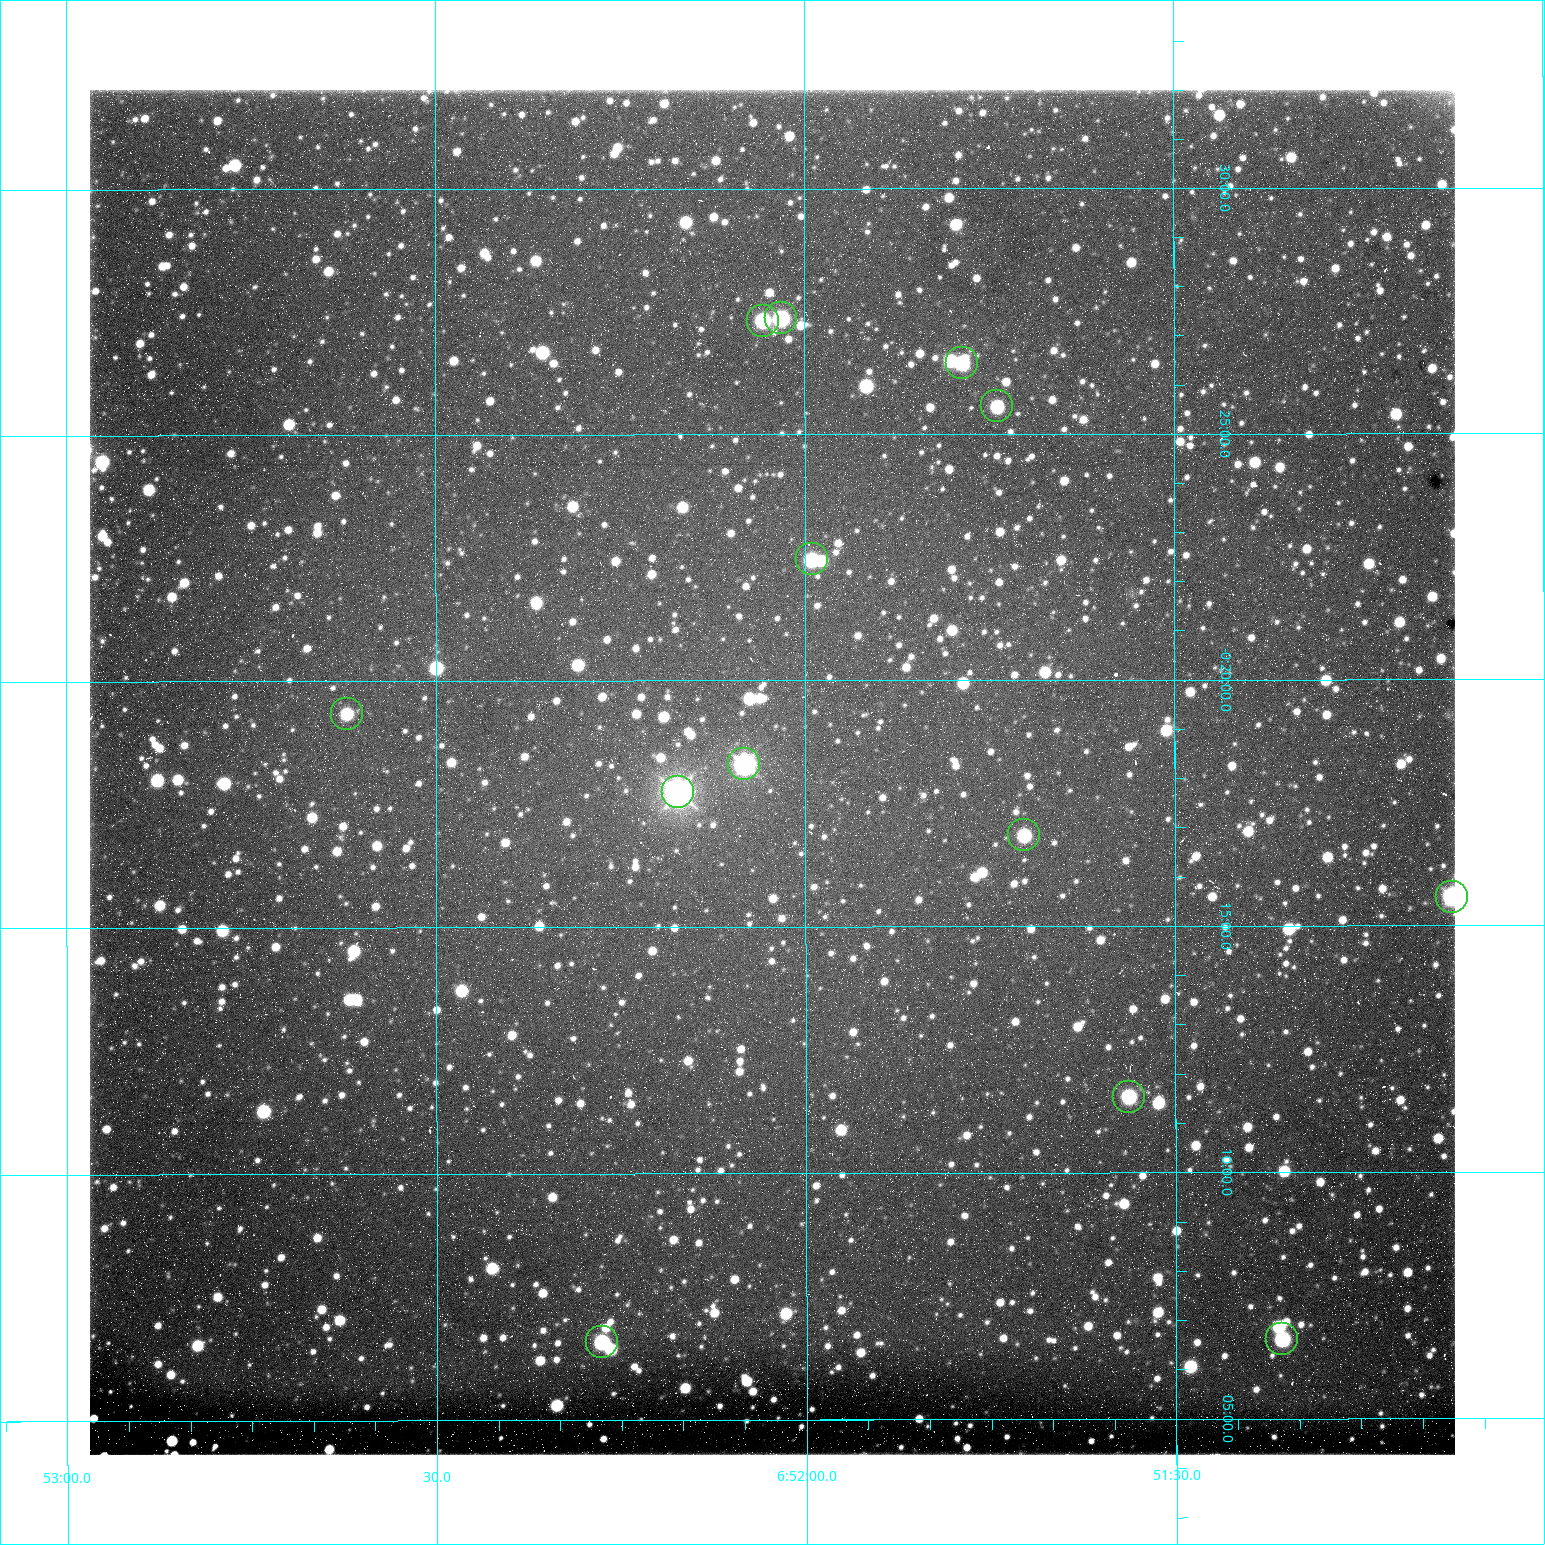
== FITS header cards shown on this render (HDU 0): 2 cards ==
NAXIS1  =                 1365 /fastest changing axis
NAXIS2  =                 1365 /next to fastest changing axis

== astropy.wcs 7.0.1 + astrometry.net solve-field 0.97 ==
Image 1365 x 1365 px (HDU 0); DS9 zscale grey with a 90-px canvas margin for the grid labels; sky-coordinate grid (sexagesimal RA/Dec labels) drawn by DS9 from the SOLVED WCS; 13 Tycho-2 reference stars matched to detected sources circled (green)
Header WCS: RA---TAN/DEC--TAN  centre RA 06:52:03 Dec -00:18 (103.01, -0.30 deg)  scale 1.22 arcsec/px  FOV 27.7' x 27.7'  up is -180 deg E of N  parity flipped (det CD > 0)
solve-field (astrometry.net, Tycho-2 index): VERIFIED the header's WCS against the Tycho-2 star catalogue (13 matches, 0 conflicts) and refined it, rather than solving blind
Solved WCS: RA---TAN-SIP/DEC--TAN-SIP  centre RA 06:52:03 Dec -00:18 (103.01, -0.30 deg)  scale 1.22 arcsec/px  FOV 27.7' x 27.7'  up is -180 deg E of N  parity flipped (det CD > 0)
The solver's refit moves the header's centre by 0.48 arcsec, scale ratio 1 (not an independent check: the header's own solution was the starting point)
Tycho-2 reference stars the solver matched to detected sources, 13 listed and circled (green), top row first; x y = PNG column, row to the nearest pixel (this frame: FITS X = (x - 90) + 1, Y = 1365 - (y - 90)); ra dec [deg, ICRS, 3 dp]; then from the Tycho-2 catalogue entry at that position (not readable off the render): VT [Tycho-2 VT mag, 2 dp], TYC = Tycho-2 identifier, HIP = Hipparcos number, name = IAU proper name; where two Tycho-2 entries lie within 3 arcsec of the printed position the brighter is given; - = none
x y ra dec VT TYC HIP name
781 318 103.008 -0.456 10.52 4800-923-1 - -
763 321 103.014 -0.455 10.17 4800-1475-1 - -
962 363 102.947 -0.441 11.03 4800-2583-1 - -
997 406 102.935 -0.426 11.15 4800-249-1 - -
812 559 102.998 -0.374 11.01 4800-1403-1 - -
347 714 103.155 -0.322 11.02 4801-48-1 - -
744 764 103.021 -0.305 9.51 4800-1727-1 - -
678 792 103.043 -0.296 8.36 4800-1343-1 32977 -
1024 835 102.926 -0.281 10.67 4800-765-1 - -
1452 897 102.781 -0.260 9.01 4800-867-1 - -
1129 1097 102.891 -0.192 10.69 4800-469-1 - -
1282 1339 102.839 -0.110 10.73 4800-214-1 - -
602 1342 103.069 -0.110 10.30 4800-2617-1 - -